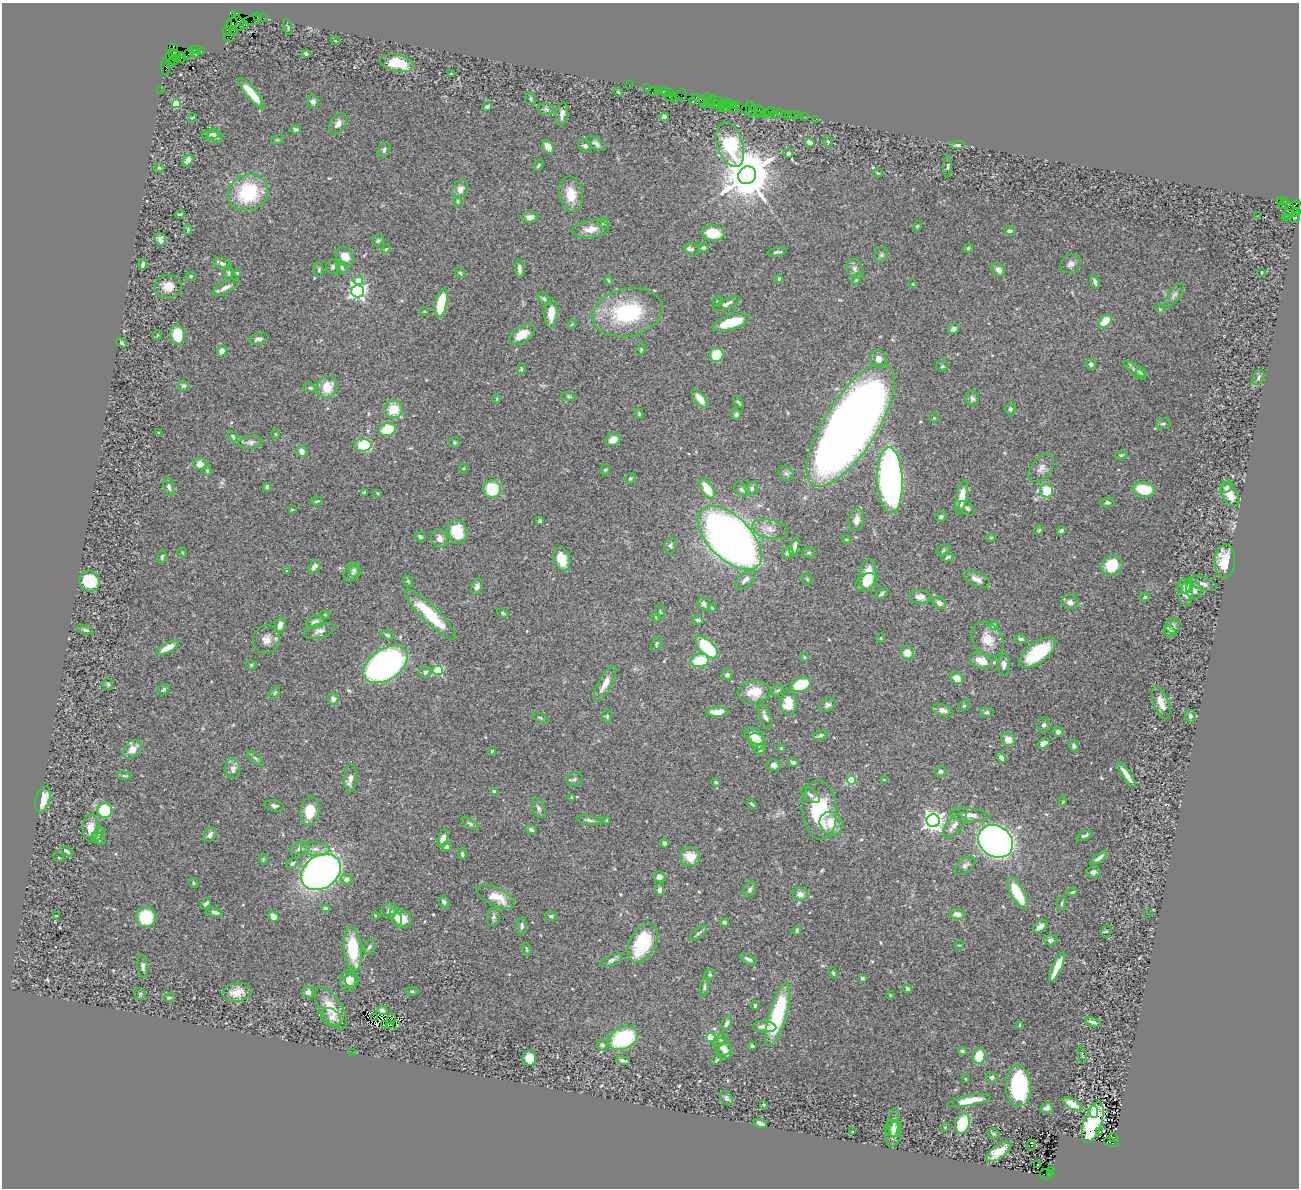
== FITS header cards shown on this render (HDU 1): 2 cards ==
NAXIS1  =                 1297
NAXIS2  =                 1186

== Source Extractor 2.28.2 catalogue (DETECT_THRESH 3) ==
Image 1297 x 1186 px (HDU 1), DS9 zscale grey, 1 PNG px = 1 image px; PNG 1301 x 1190 px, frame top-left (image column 1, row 1186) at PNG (2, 3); each listed source drawn as its Kron ellipse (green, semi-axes under 4 px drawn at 4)
Background 0.747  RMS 0.033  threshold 0.0996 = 3 sigma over >= 5 px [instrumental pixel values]
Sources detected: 533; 2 with non-positive FLUX_AUTO (blend fragments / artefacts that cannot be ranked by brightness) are neither listed nor drawn; of the other 531, the 500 brightest by FLUX_AUTO listed and drawn (31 fainter detections omitted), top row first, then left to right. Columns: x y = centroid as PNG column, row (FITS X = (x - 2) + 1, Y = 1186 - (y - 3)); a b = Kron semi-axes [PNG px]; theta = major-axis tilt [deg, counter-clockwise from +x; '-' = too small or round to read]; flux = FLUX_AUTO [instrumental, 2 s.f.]
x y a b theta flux
236 15 4 3 - 450
258 17 4 2 - 31
263 18 2 2 - 14
252 20 9 4 9 30
237 23 8 6 -66 1100
232 24 7 5 62 50
244 25 4 3 - 88
288 27 8 3 -79 2.6
227 31 5 4 - 25
234 31 4 3 - 260
229 37 6 2 -1 4.9
335 41 5 3 - 2.1
173 47 4 4 - 79
195 50 6 2 2 72
201 51 3 2 - 13
188 54 6 2 35 17
194 54 3 2 - 9
306 54 4 3 - 6.3
174 55 6 4 -24 540
169 57 4 3 - 90
181 57 5 4 - 150
177 59 3 2 - 110
173 60 5 3 - 92
170 63 5 3 - 100
397 63 17 8 -11 59
166 67 9 4 -84 80
452 74 4 3 - 3
629 85 2 2 - 16
647 88 2 2 - 15
161 90 2 2 - 13
658 90 3 2 - 49
618 92 5 4 - 3
652 92 5 2 - 71
664 92 6 3 -26 110
669 92 4 3 - 46
252 93 19 5 -49 48
681 95 6 5 - 19
669 97 3 2 - 44
530 98 6 5 - 3.7
676 98 3 2 - 25
696 98 4 3 - 26
708 100 7 3 -83 65
693 101 3 2 - 9
711 101 6 3 76 130
718 101 4 2 - 83
313 102 6 6 - 10
704 102 6 3 -70 77
728 103 4 2 - 20
176 104 4 4 - 87
732 104 3 3 - 78
706 105 4 2 - 59
716 105 2 2 - 34
722 105 5 3 - 130
737 105 4 3 - 76
487 107 5 3 - 5
726 107 5 3 - 40
732 107 6 2 -52 110
722 108 3 3 - 110
754 108 3 2 - 5.6
546 109 8 5 -11 5.6
745 109 2 2 - 25
750 109 8 3 -89 100
760 111 5 2 - 19
770 111 5 3 - 50
765 113 3 2 - 53
779 113 3 3 - 42
562 114 12 5 81 11
758 115 3 2 - 92
775 115 2 2 - 13
785 115 4 2 - 13
794 115 3 2 - 55
789 116 2 2 - 7.9
799 116 2 2 - 10
664 117 5 4 - 6
804 117 2 2 - 23
193 118 4 2 - 2.3
816 119 2 2 - 7.6
338 124 11 7 58 14
296 129 5 4 - 5.4
211 134 9 5 9 4.9
215 137 8 5 -21 6.1
277 140 6 4 18 3
828 141 5 4 - 2.7
810 143 5 4 - 19
596 144 10 5 -34 8.2
730 145 23 12 -72 210
957 145 8 4 0 5.1
585 146 7 5 -28 6
548 147 7 5 -58 17
384 150 8 6 62 6
788 153 5 5 - 4.7
188 161 6 5 - 15
539 165 6 3 57 3.3
948 167 11 3 89 3.5
159 168 5 4 - 4.4
878 173 5 3 - 3
747 175 9 8 - 12000
460 189 10 7 69 14
248 193 20 17 20 150
571 194 18 11 -80 39
458 201 5 4 - 2.8
1280 201 3 2 - 52
1285 202 3 3 - 28
1283 206 3 2 - 8.2
1289 206 4 2 - 77
1292 209 11 5 50 550
1296 212 4 3 - 170
180 214 5 3 - 3.2
1257 215 3 2 - 22
530 217 8 5 6 15
1294 217 5 5 - 120
1286 218 2 2 - 13
603 223 5 5 - 4.5
917 226 5 4 - 3.2
188 229 5 4 - 2.4
590 229 18 8 7 24
1009 231 5 4 - 11
713 233 11 7 -6 48
160 239 6 5 - 8.7
378 241 6 5 - 4.4
703 248 5 4 - 4.8
968 248 5 3 - 2.5
386 249 5 3 - 2.4
692 249 7 6 - 5.5
777 252 10 3 10 4.4
881 255 7 6 - 5.3
345 256 10 8 -50 26
143 264 6 4 75 6.7
222 264 10 5 -16 8.4
1071 264 10 9 - 10
333 267 7 7 - 6.5
342 268 6 5 - 4.7
520 269 9 4 -87 9.1
855 269 10 7 -65 9.8
319 270 7 5 -78 3.9
998 270 7 5 -49 13
228 273 7 4 -83 4
237 273 4 3 - 5.5
460 273 6 4 -43 3
1262 273 3 3 - 3.4
191 276 5 4 - 3
779 279 4 4 - 3.1
856 279 6 4 61 4
358 280 5 4 - 34
608 280 5 2 - 2.5
1095 282 7 4 -73 6.7
913 284 4 3 - 2.2
168 286 13 11 6 24
225 288 14 5 27 12
358 291 6 6 - 830
1174 295 14 6 53 8.7
544 299 8 5 -45 4.9
717 302 5 5 - 3.8
441 303 15 5 79 100
726 304 14 5 23 11
1160 309 4 4 - 2.1
425 311 3 2 - 2
627 312 35 24 11 220
551 313 15 6 87 29
1105 321 7 5 44 45
731 322 19 7 17 69
572 324 5 4 - 2.2
954 329 5 5 - 9.4
158 335 5 3 - 2
177 335 10 7 -86 82
522 335 14 8 33 34
259 339 10 5 11 7.5
122 343 6 4 -43 3.6
641 349 6 4 65 3
222 351 5 4 - 14
717 355 7 7 - 63
879 359 9 7 -69 17
1091 364 5 5 - 6.7
942 366 7 5 21 3.5
521 369 5 4 - 3
1135 370 14 4 -38 6.9
1141 372 5 4 - 11
1258 378 8 5 58 5.4
183 386 5 5 - 5
327 387 11 9 61 45
310 388 6 4 -9 3.8
569 396 7 4 -11 3.3
972 398 8 6 -71 7.6
497 399 4 4 - 2.3
700 399 11 5 -52 30
738 402 7 3 -53 3.2
394 409 9 9 - 47
1010 409 6 5 - 5.2
639 414 5 4 - 3.2
736 414 5 5 - 5.2
934 418 4 4 - 2.6
1163 424 7 5 8 4.7
850 425 71 26 58 3500
387 429 9 6 15 57
159 433 3 3 - 2.7
276 434 5 3 - 2.3
233 436 6 4 -51 4.4
613 440 8 6 22 22
250 442 12 6 3 9
454 442 5 5 - 3.1
363 445 9 6 1 110
302 451 6 5 - 13
1121 455 6 4 10 3.4
200 464 6 6 - 21
463 468 5 4 - 2.6
1041 468 16 9 50 15
605 470 6 4 71 3.6
207 471 6 4 -70 2.9
786 473 8 6 -34 6
630 478 6 5 - 3.4
890 480 33 12 -88 1200
169 487 9 5 -76 6.2
267 487 4 3 - 4.3
1227 487 6 4 43 4.8
752 488 6 6 - 6.5
492 489 9 9 - 100
707 489 11 6 -58 52
741 489 8 6 -37 6.8
1144 489 11 7 -9 74
1047 491 7 6 - 75
364 492 4 2 - 2.7
377 493 3 3 - 2.1
1230 495 14 7 -57 39
962 497 17 5 79 38
317 501 5 3 - 3
1107 503 7 4 5 4.8
967 508 9 5 -40 5.2
292 510 4 2 - 2
941 517 6 4 31 4.3
857 520 11 7 82 16
540 521 4 3 - 5
770 529 18 9 -11 24
1039 530 5 4 - 2.8
1061 531 4 4 - 7.9
457 532 12 10 -77 71
420 537 6 4 -26 5.2
439 538 9 8 - 15
730 538 40 21 -45 2100
991 538 5 4 - 2.6
846 539 4 3 - 2.8
670 545 8 6 73 5.6
794 547 10 4 75 11
943 550 7 5 39 3.8
182 552 5 4 - 2.4
788 553 6 5 - 11
809 553 6 5 - 3.9
162 557 7 4 81 3.9
948 557 6 3 16 4.1
562 559 12 8 -72 37
1225 561 17 10 89 64
1112 565 11 9 42 66
314 567 7 5 47 14
354 570 8 6 -52 7.1
287 571 3 3 - 1.9
351 574 9 6 43 8.7
868 575 16 8 83 53
807 579 6 5 - 3
976 579 14 6 -24 15
745 580 12 6 43 12
90 581 10 10 - 90
408 581 6 5 - 3.2
866 582 11 8 29 32
1203 584 14 6 -18 11
477 586 8 5 68 7.7
1187 586 8 4 66 8.1
1194 590 9 7 -75 12
1185 592 13 7 -82 24
882 593 7 3 39 5.1
920 597 11 6 -3 17
1145 597 5 4 - 3.5
1070 602 8 7 - 11
939 603 7 5 -35 13
703 604 7 5 -71 8.2
712 608 4 3 - 2.2
660 612 8 3 -77 2.5
503 613 6 4 -32 4.3
325 615 5 3 - 1.9
430 615 34 8 -45 110
656 617 4 4 - 2.2
698 620 6 3 -16 4.1
315 622 9 6 20 12
280 625 8 5 78 14
994 626 4 4 - 22
1173 626 8 7 - 6.8
85 630 9 4 -21 5.2
319 631 16 7 13 13
1170 631 6 5 - 8.5
387 635 7 4 -24 4
881 638 4 4 - 2.3
266 639 14 13 - 21
988 639 19 14 -55 38
1021 639 6 4 -14 4.4
657 643 8 4 64 3.5
707 647 14 7 -45 140
168 648 12 5 28 28
907 653 7 6 - 28
1037 653 21 10 37 140
804 657 4 4 - 2.1
700 661 9 6 11 77
981 661 12 7 -21 30
386 664 25 15 35 840
251 665 5 4 - 2.7
1004 665 11 6 89 10
438 670 5 4 - 170
425 672 6 5 - 7.4
727 675 5 5 - 5.6
957 678 7 5 -33 18
108 684 6 5 - 3.6
605 684 20 6 62 24
801 685 10 7 22 100
164 690 6 5 - 4
778 690 7 5 36 4.9
754 692 16 11 7 45
275 693 7 5 58 3.3
333 699 6 5 - 14
788 703 12 8 -87 52
1161 703 17 7 -69 22
828 705 9 6 26 7.9
964 706 6 5 - 3.1
943 710 11 5 -18 9.6
718 712 11 5 5 25
987 713 7 5 0 5.4
607 716 7 4 90 3.3
765 716 13 5 -67 9.5
1190 716 6 5 - 7.2
540 718 9 4 -23 3.5
1044 725 7 6 - 6
1058 732 5 5 - 10
820 735 7 5 20 5.8
755 736 11 7 -34 33
1008 739 7 6 - 22
757 741 10 7 -36 27
1044 743 6 4 32 15
1074 746 6 5 - 5.7
132 749 10 8 42 25
760 749 6 5 - 4.3
782 749 4 3 - 3.1
492 751 4 3 - 2.8
1001 757 5 3 - 11
255 758 10 4 -40 4.6
793 762 5 4 - 5.7
774 765 7 5 -16 8.9
233 769 10 7 -87 15
940 771 6 5 - 5.8
1126 775 14 4 -55 23
124 776 7 3 -8 3.2
350 778 14 6 88 12
574 779 8 6 25 5.5
851 780 4 4 - 98
884 780 3 3 - 2
716 782 5 4 - 4.4
494 791 4 4 - 5.5
811 795 10 6 -34 8.1
571 798 3 2 - 2.1
43 799 13 7 74 39
1063 802 4 3 - 2.2
752 804 5 2 - 3.2
274 806 10 5 -12 6
539 808 10 6 -69 7.5
105 810 7 7 - 100
819 810 30 17 -85 150
310 811 14 9 83 47
970 815 20 6 -5 17
589 820 13 4 -8 6.8
607 821 3 3 - 2.8
933 821 6 6 - 1300
831 823 12 11 - 36
470 824 9 4 -34 4.6
955 825 16 7 48 14
91 828 13 8 88 24
531 830 6 4 -27 5.5
99 833 7 5 63 4.9
210 835 8 5 56 10
1084 836 8 3 19 6.4
443 838 9 5 74 16
98 839 8 5 -40 4.9
996 841 18 15 -36 1500
665 843 4 4 - 5.3
446 847 4 4 - 15
300 849 10 6 11 9.8
315 849 14 6 -3 15
67 851 7 4 -30 5.4
462 854 6 4 -82 4
690 857 10 9 - 39
59 858 5 3 - 2
1099 858 10 4 36 8.1
263 859 6 3 -73 2.7
292 863 6 4 28 6
965 865 12 6 38 8.2
321 872 21 16 35 1400
1093 872 7 6 - 5.8
660 877 6 5 - 11
347 879 5 5 - 9.5
194 883 5 3 - 2.4
660 890 5 4 - 8.6
750 890 8 5 60 5.3
1072 892 5 3 - 3.8
1017 893 18 6 -61 88
800 894 7 6 - 15
496 897 21 9 -24 50
444 902 6 5 - 6.1
206 903 6 3 55 5.2
1062 903 7 3 85 2.8
325 908 4 3 - 5.8
389 911 9 7 31 8.8
215 912 8 4 -13 7.2
957 914 8 5 -9 12
1148 914 3 2 - 3.1
375 915 4 3 - 1.9
56 916 3 2 - 1.9
551 916 6 4 -9 3.3
146 917 10 10 - 100
274 917 6 5 - 20
396 917 9 5 -62 15
493 917 9 6 80 6.7
402 919 10 8 -38 38
724 922 4 3 - 7.1
522 926 8 5 85 7.1
1040 926 8 5 35 11
797 930 5 4 - 4.1
1106 931 6 5 - 3.2
699 933 10 4 40 5.1
1051 940 6 5 - 8.1
643 943 21 13 63 130
959 945 5 3 - 2
369 947 8 5 57 5.1
353 949 22 9 -84 100
527 949 7 3 -79 3.4
748 959 9 4 -29 6.7
611 960 12 5 23 7.2
143 966 11 5 -84 6.4
1057 967 16 4 65 45
833 973 6 4 -70 3.6
710 974 5 5 - 4.1
862 978 3 3 - 4.1
352 980 7 6 - 7.2
348 981 10 7 -90 16
704 987 9 4 79 5
908 989 4 3 - 4.4
412 991 6 4 -2 4.1
237 992 15 9 11 29
308 992 6 5 - 8.2
140 994 6 5 - 3.7
890 995 4 4 - 2.3
169 998 6 3 1 2.8
755 1005 4 4 - 3.7
331 1008 24 11 -57 53
382 1010 5 4 - 5.2
778 1015 32 8 73 210
331 1017 11 8 -40 12
375 1017 3 2 - 3.7
391 1019 5 2 - 3
1093 1022 8 4 -19 7.7
727 1023 7 4 65 6.1
389 1024 4 2 - 2.9
396 1024 2 2 - 2.3
384 1025 2 2 - 4.3
1020 1025 4 3 - 4
764 1027 12 5 -5 14
623 1038 15 11 25 210
711 1038 5 4 - 87
721 1040 6 5 - 5.1
602 1045 6 5 - 5.4
752 1046 4 3 - 3.8
722 1047 9 7 -45 15
725 1051 8 7 - 14
962 1051 4 3 - 3.2
353 1052 2 2 - 8.8
1082 1055 9 2 -79 2.1
979 1056 8 6 72 55
529 1058 7 7 - 28
716 1060 5 3 - 3.6
623 1061 7 3 -12 6.6
992 1077 6 5 - 5.4
965 1079 3 3 - 2.1
1018 1086 20 12 -87 230
726 1098 8 5 -51 6.7
969 1101 21 5 11 42
1073 1104 11 5 -30 28
764 1105 4 3 - 2.3
1047 1108 6 5 - 8.5
1094 1112 6 4 -84 110
1093 1122 21 9 71 260
760 1123 7 4 -23 7.8
894 1123 15 5 88 8.9
963 1123 10 7 73 93
945 1127 4 4 - 2.3
894 1128 8 8 - 8.9
852 1132 3 2 - 2
1100 1132 3 2 - 4.5
994 1134 6 4 -18 3.1
893 1135 12 7 81 13
1114 1137 3 3 - 69
1111 1142 7 4 -15 560
1031 1145 5 3 - 89
999 1152 14 6 35 46
1037 1165 3 2 - 5.3
1052 1170 3 3 - 120
1046 1174 6 5 - 140
1051 1174 3 3 - 49
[31 fainter detections neither listed nor drawn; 2 non-positive-flux detections neither listed nor drawn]